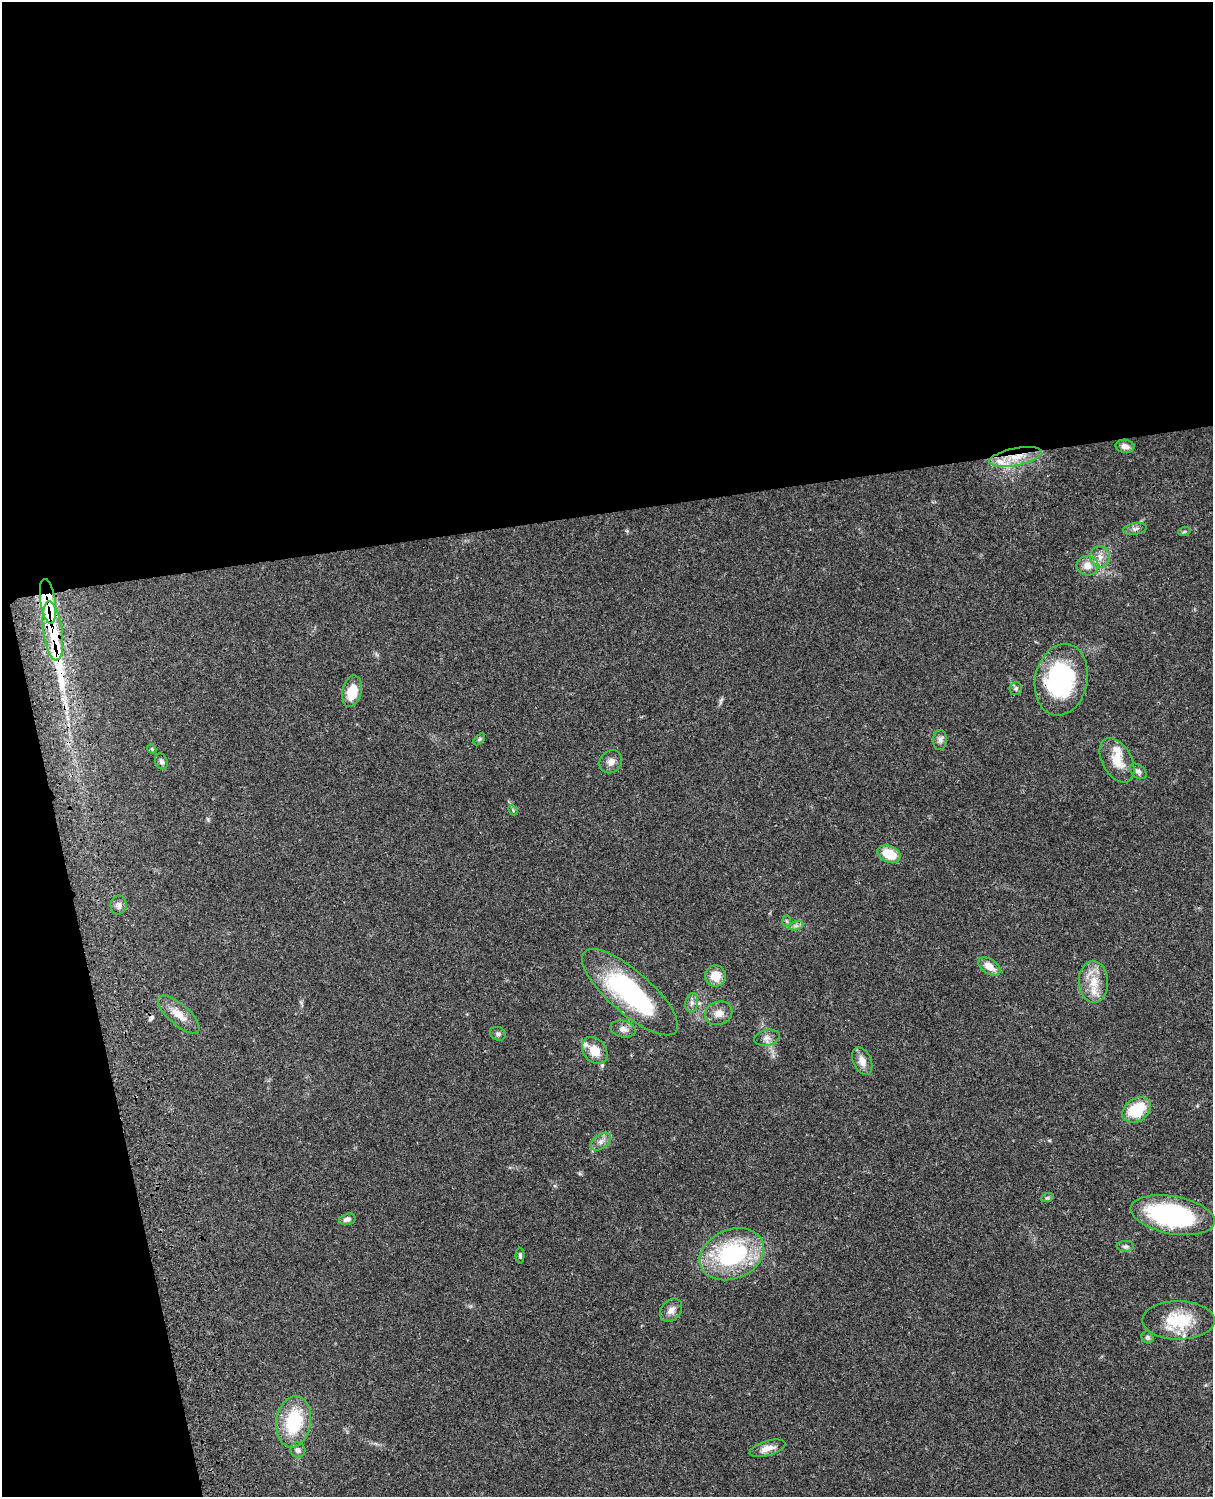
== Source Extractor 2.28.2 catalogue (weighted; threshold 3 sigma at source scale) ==
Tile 1 of 4 x 3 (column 1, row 1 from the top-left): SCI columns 122-1332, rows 3267-4761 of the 5084 x 4925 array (HDU 1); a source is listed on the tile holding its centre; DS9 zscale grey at full resolution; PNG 1215 x 1499 px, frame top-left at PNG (2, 2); each listed source drawn as its Kron ellipse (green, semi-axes under 4 px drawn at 4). Shown black and unused: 39% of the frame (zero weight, under 3 of 4 exposures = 6% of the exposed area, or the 3 px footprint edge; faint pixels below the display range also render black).
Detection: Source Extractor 2.28.2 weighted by HDU 2 'WHT'; one run over the whole footprint, this tile lists its part. Background 0.0756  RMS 0.0058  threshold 0.0261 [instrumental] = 3 sigma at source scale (4.5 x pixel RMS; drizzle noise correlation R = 1.50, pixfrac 1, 0.05/0.05 arcsec/px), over >= 5 px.
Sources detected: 58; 2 inside a brighter object's white glare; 1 cosmic-ray / hot-pixel residue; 1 long thin detection or spike segment (spike, bleed or trail) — neither listed nor drawn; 5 inside a brighter listed object's ellipse — not listed separately; the other 49 listed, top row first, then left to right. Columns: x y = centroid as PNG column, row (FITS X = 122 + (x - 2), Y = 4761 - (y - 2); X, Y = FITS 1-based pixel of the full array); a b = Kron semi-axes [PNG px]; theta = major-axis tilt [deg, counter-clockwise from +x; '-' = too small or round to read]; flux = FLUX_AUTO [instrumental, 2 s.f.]
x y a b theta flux
1125 446 9 6 -9 3
1016 457 26 8 11 11
1135 529 12 5 9 1.9
1184 532 6 4 19 0.74
1100 557 11 10 - 4.3
1088 566 11 9 -13 5.5
48 601 23 7 -82 45
53 631 30 9 -82 21
1061 680 36 26 78 61
1016 688 6 6 - 1.3
352 691 16 9 77 12
479 739 7 4 46 0.85
940 740 10 7 84 2.1
152 749 5 3 - 0.58
1117 760 24 14 -61 12
161 761 8 6 -69 1.8
611 762 12 10 49 3.6
1138 771 9 6 -39 1.9
513 810 5 4 - 0.69
889 854 12 8 -22 14
119 905 9 8 - 2.4
787 921 6 4 -88 0.83
796 926 7 4 18 1.3
989 966 12 7 -34 6.2
715 976 10 10 - 9
1093 982 21 14 -88 11
630 992 61 21 -41 85
692 1003 9 6 79 2.2
719 1013 14 11 21 5
179 1015 26 10 -42 8.2
623 1029 13 8 -13 3.6
498 1034 8 6 -24 1.5
767 1038 13 8 12 3
595 1051 15 11 -52 9.3
862 1061 14 9 -66 5.1
1137 1110 15 11 33 22
601 1142 11 7 38 3.2
1047 1198 6 4 19 0.91
1173 1215 42 19 -11 80
347 1219 8 5 14 2.4
1125 1246 9 5 -2 1.3
732 1254 33 24 23 64
520 1256 8 4 -89 1.1
671 1310 13 9 50 3.7
1178 1320 36 19 0 25
1148 1337 6 5 - 1.3
294 1422 26 17 81 33
767 1448 18 7 16 5.6
298 1450 8 7 - 2.3
Overlapping masked pixels (flux is a lower limit): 3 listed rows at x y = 1016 457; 48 601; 53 631